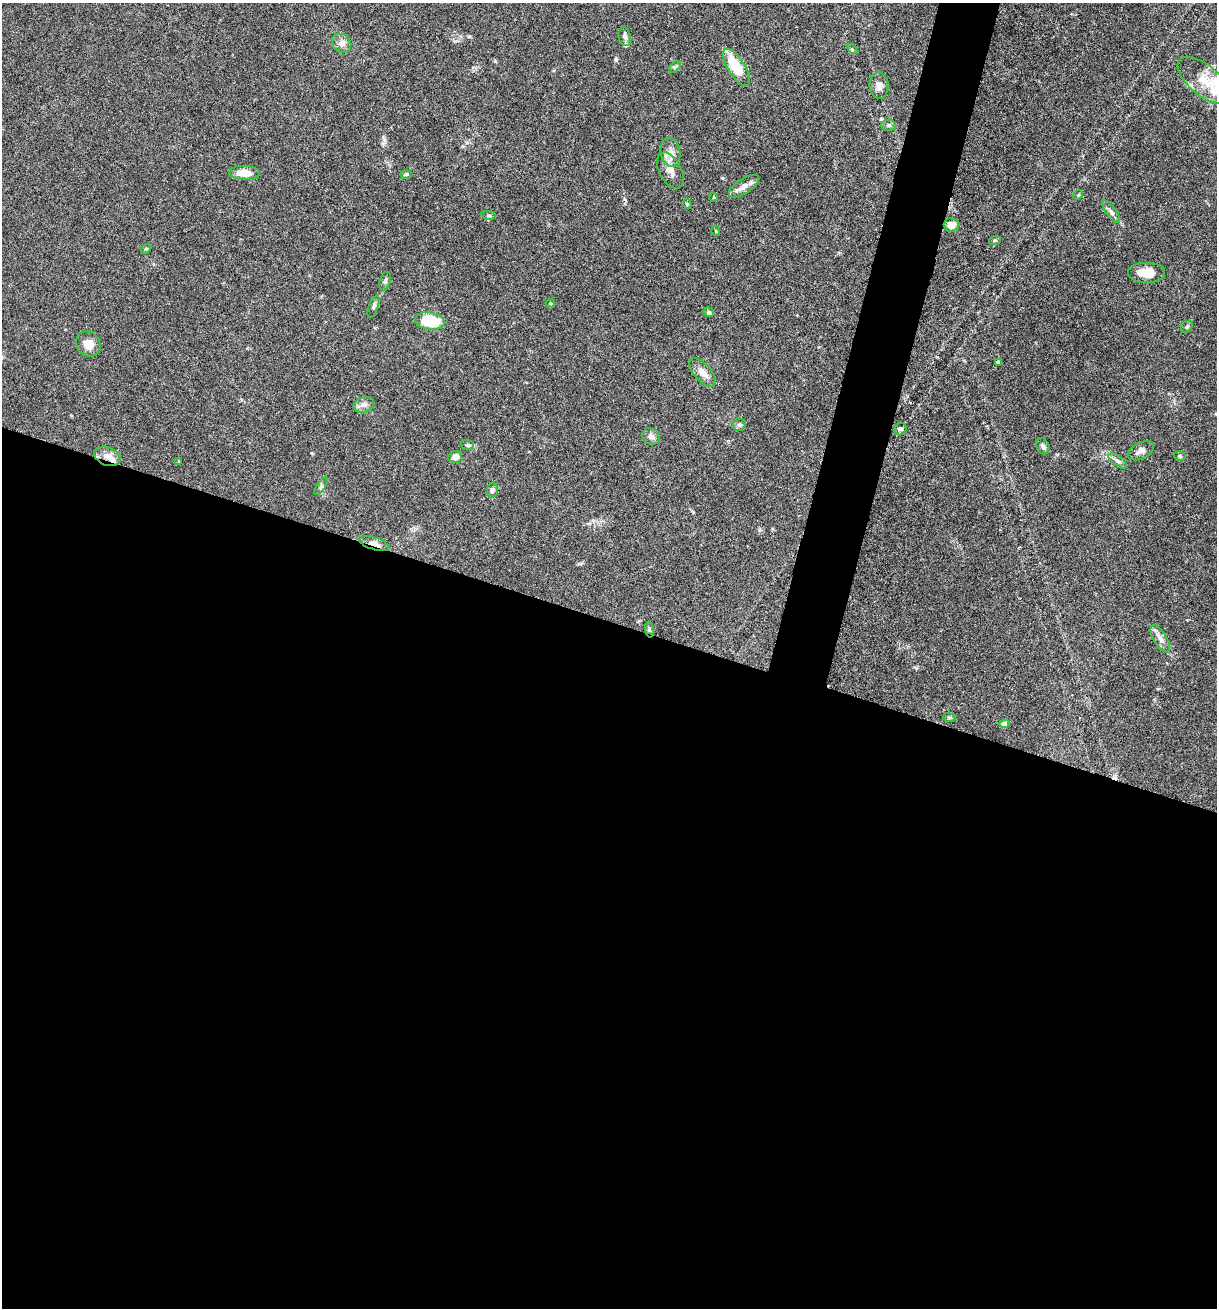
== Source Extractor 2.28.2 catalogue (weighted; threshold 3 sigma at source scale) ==
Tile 14 of 4 x 4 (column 2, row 4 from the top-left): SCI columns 1349-2563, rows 26-1331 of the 5307 x 5252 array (HDU 1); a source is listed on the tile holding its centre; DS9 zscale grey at full resolution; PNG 1219 x 1310 px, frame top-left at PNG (2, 3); each listed source drawn as its Kron ellipse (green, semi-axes under 4 px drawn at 4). Shown black and unused: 55% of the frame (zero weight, under 3 of 6 exposures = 3% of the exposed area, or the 3 px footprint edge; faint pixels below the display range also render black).
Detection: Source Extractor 2.28.2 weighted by HDU 2 'WHT'; one run over the whole footprint, this tile lists its part. Background 0.0264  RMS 0.0028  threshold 0.0115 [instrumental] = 3 sigma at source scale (4.09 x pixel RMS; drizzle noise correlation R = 1.36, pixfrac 0.8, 0.05/0.05 arcsec/px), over >= 5 px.
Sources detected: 56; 1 cosmic-ray / hot-pixel residue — neither listed nor drawn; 4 inside a brighter listed object's ellipse — not listed separately; the other 51 listed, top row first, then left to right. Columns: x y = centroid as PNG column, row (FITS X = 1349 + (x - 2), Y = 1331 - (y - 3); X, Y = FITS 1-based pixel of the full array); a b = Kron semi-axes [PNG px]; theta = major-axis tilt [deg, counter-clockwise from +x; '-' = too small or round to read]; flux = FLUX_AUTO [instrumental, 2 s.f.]
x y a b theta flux
625 36 10 6 -80 0.82
342 43 10 8 -40 1.4
852 49 6 4 -45 0.34
675 67 7 4 45 0.45
736 67 21 8 -57 8.9
1204 80 32 15 -40 6.6
879 85 13 9 -86 1.8
889 125 7 5 0 0.56
670 152 14 9 -79 2.2
670 170 19 11 -62 2.6
245 173 15 7 -3 3.2
406 174 6 4 2 0.29
744 186 17 7 34 1.9
1078 195 5 4 - 0.3
713 197 4 3 - 0.17
687 204 5 4 - 0.31
1111 212 14 5 -54 0.88
489 215 7 3 -8 0.35
951 225 7 7 - 2.2
716 231 5 3 - 0.22
995 240 6 4 17 0.31
146 249 5 4 - 0.33
1146 273 18 10 0 4.4
385 281 10 5 72 0.63
550 303 4 4 - 0.31
374 307 12 4 69 0.6
709 312 5 4 - 0.47
430 321 15 8 -9 9.6
1187 327 6 5 - 0.43
88 344 13 11 -50 2.4
998 362 4 4 - 0.54
702 372 17 8 -48 2.2
364 405 10 7 17 1.2
739 425 7 6 - 0.67
900 429 6 6 - 0.81
651 436 9 8 - 1.1
468 445 6 5 - 0.44
1043 446 8 6 -61 0.69
1141 451 14 8 29 1.4
107 456 14 9 -23 2.3
1180 456 6 4 -15 0.43
455 457 7 5 17 1.6
1118 461 11 5 -37 0.84
179 462 4 3 - 0.3
321 486 10 4 57 0.58
492 490 7 6 - 0.76
374 544 16 6 -18 1.8
649 630 8 3 -85 0.36
1160 639 15 6 -60 1.4
949 717 6 4 -19 0.35
1004 724 5 4 - 1.6
Overlapping masked pixels (flux is a lower limit): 2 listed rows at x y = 107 456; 374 544
Unlisted compact peaks at least as high as the median listed source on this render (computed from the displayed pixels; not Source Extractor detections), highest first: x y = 616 59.